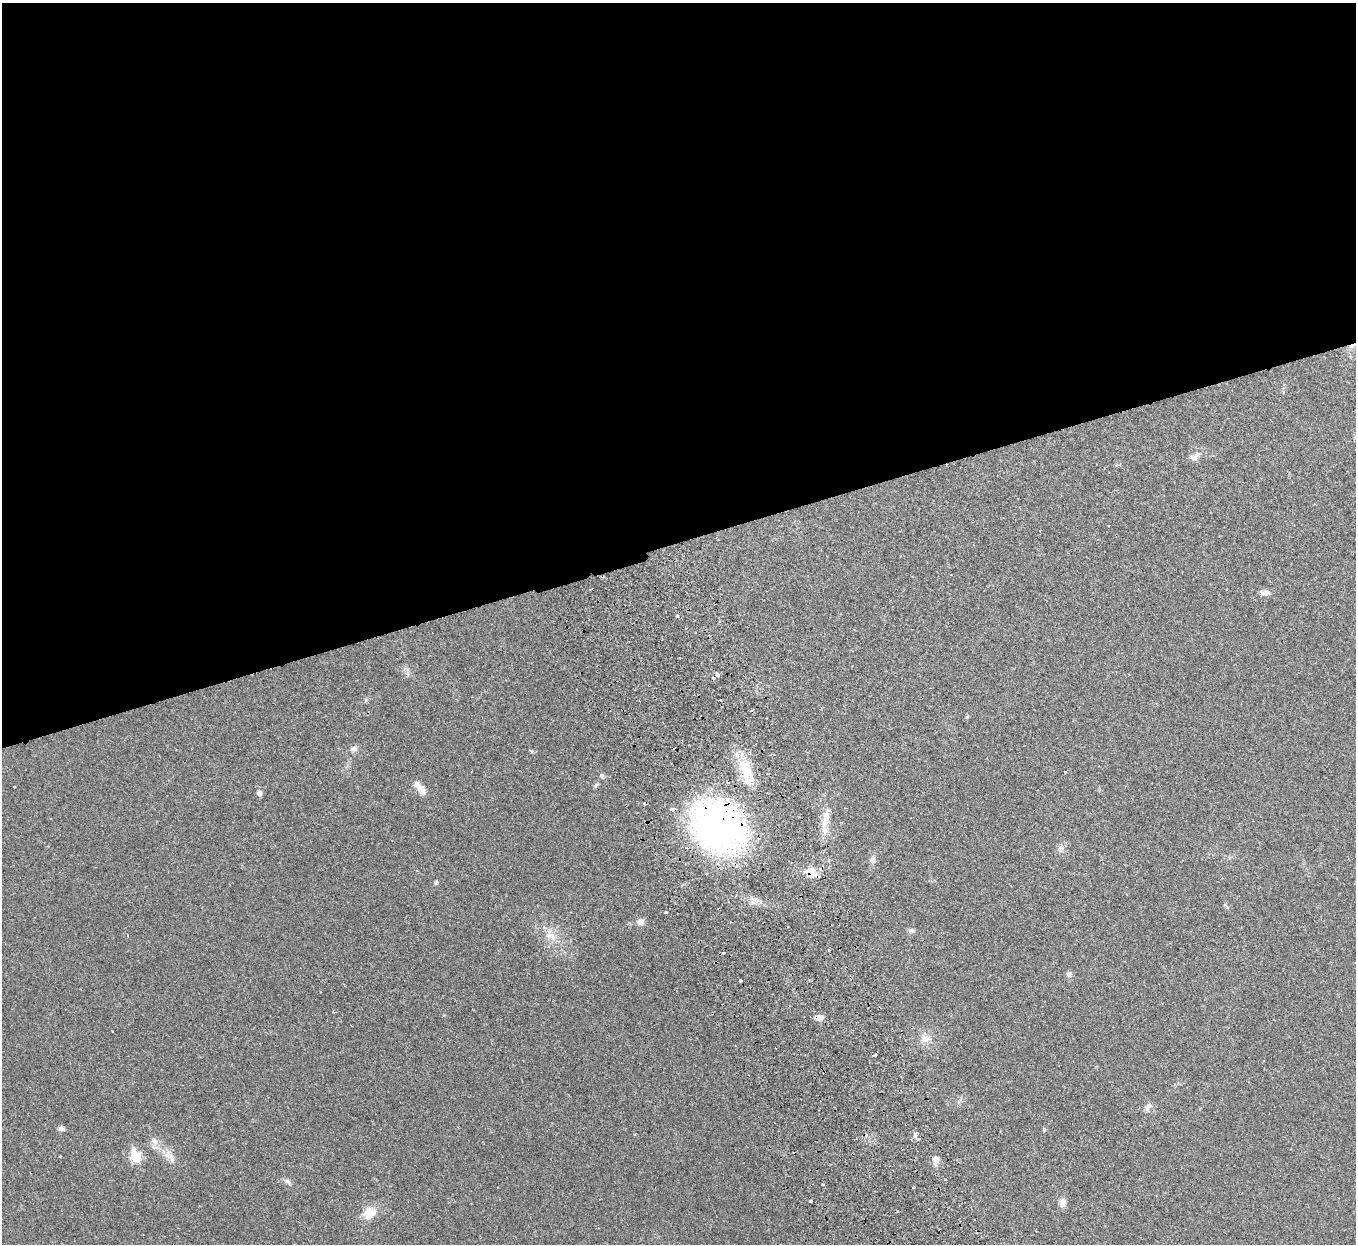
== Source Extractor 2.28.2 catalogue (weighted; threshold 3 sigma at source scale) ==
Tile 2 of 4 x 4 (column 2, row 1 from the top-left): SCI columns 1410-2763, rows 3908-5149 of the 5528 x 5451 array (HDU 1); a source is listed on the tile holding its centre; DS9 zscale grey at full resolution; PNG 1358 x 1246 px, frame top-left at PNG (2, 3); no overlay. Shown black and unused: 44% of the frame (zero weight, under 2 of 3 exposures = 3% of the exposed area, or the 3 px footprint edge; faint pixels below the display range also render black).
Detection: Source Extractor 2.28.2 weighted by HDU 2 'WHT'; one run over the whole footprint, this tile lists its part. Background 0.0237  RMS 0.0042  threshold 0.0188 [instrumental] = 3 sigma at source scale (4.5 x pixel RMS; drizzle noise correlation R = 1.50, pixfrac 1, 0.05/0.05 arcsec/px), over >= 5 px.
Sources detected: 55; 6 cosmic-ray / hot-pixel residue — not listed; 4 inside a brighter listed object's ellipse — not listed separately; the other 45 listed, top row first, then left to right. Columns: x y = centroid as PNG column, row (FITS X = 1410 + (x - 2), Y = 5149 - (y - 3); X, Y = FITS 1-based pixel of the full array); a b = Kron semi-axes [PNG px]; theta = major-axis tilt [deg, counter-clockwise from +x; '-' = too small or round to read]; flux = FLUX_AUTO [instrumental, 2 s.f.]
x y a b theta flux
1195 456 14 9 39 2.5
1265 593 12 7 -5 2
677 616 3 3 - 0.66
717 675 4 3 - 10
967 717 5 4 - 0.47
354 749 10 8 25 1.6
745 769 31 19 -81 13
1065 772 3 3 - 0.32
602 776 7 6 - 0.95
596 785 8 4 54 0.7
421 790 15 10 -66 2.8
259 793 5 5 - 2.2
672 809 4 4 - 1.9
825 823 15 10 86 4.4
718 827 40 33 -40 210
1061 848 10 5 62 1.4
872 860 9 7 89 1.7
811 872 15 11 -21 4.8
436 883 6 4 69 0.56
1225 905 6 4 -35 0.53
665 913 3 3 - 1.6
640 922 10 8 38 2.1
731 922 3 2 - 0.48
911 931 9 6 -8 1.1
551 936 19 10 -24 5.1
829 950 3 3 - 0.63
723 953 3 3 - 0.77
1069 974 8 7 - 1.4
740 980 3 3 - 1.3
819 1018 11 7 -3 2.2
926 1039 14 10 -11 3.7
1148 1107 13 7 48 1.8
61 1128 8 7 - 1.2
1044 1129 5 4 - 0.61
915 1136 7 5 89 1
154 1141 12 8 -50 2.5
60 1156 3 2 - 0.56
135 1156 7 6 - 24
171 1157 16 7 -64 3
936 1159 10 8 88 2.6
287 1181 10 6 -39 1.3
823 1184 3 3 - 0.9
811 1201 3 3 - 0.77
1062 1203 10 8 77 2.6
369 1213 18 13 36 6.5
Overlapping masked pixels (flux is a lower limit): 4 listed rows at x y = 672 809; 718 827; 811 872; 819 1018
Unlisted compact peaks at least as high as the median listed source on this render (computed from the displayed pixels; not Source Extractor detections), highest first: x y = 875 1055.